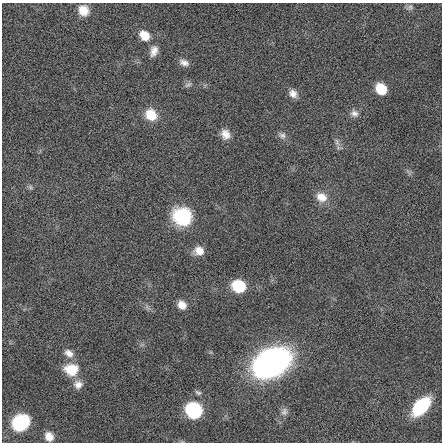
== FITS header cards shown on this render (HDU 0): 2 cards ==
NAXIS1  =                  440 / length of data axis 1
NAXIS2  =                  440 / length of data axis 2

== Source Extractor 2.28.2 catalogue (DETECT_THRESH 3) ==
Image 440 x 440 px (HDU 0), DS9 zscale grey, 1 PNG px = 1 image px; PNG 444 x 444 px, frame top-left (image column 1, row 440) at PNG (2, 3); no overlay
Background -0.0433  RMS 1.8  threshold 5.28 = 3 sigma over >= 5 px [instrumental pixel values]
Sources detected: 29; all 29 listed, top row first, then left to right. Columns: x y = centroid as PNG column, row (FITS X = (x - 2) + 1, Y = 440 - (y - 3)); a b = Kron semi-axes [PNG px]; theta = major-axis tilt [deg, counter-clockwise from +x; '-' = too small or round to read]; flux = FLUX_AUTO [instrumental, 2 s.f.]
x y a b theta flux
410 7 10 7 1 350
83 10 13 12 - 1500
144 36 11 9 -47 2100
154 51 14 9 73 920
184 63 12 7 -20 680
188 85 11 5 29 320
381 89 9 8 - 3900
293 94 11 9 -50 820
354 113 10 9 - 600
151 115 13 11 -45 2500
225 134 13 11 -66 1100
282 135 11 9 -17 510
337 142 12 5 -73 430
30 187 7 5 -47 220
321 197 15 12 -29 1500
182 217 20 18 -29 6200
199 251 11 9 -14 1300
239 286 11 9 -23 5100
182 305 10 8 -41 1100
69 353 13 9 -36 910
271 363 25 18 28 57000
71 369 17 14 -5 2700
78 384 11 11 - 870
198 393 9 5 -21 290
421 407 18 10 47 7900
194 410 10 9 - 21000
284 412 11 8 71 560
21 423 15 12 34 8000
49 436 9 8 - 1100